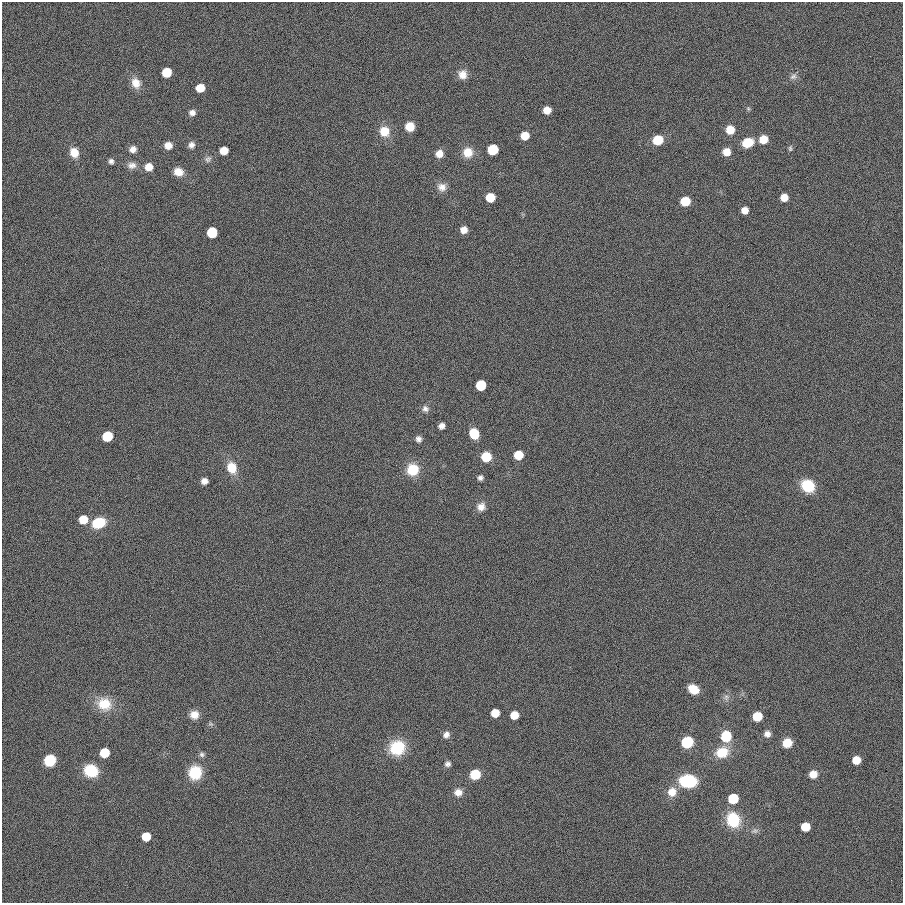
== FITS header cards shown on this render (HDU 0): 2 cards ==
NAXIS1  =                  901
NAXIS2  =                  901

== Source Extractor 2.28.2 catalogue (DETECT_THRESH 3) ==
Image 901 x 901 px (HDU 0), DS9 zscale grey, 1 PNG px = 1 image px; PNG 905 x 905 px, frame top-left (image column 1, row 901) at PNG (2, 2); no overlay
Background 0.00123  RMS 0.099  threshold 0.297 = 3 sigma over >= 5 px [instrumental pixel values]
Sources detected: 84; all 84 listed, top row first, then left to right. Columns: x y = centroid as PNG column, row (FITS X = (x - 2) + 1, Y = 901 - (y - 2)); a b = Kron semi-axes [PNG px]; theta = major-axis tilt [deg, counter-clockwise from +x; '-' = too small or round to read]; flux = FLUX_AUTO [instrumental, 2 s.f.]
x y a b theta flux
166 72 7 7 - 160
463 74 11 10 - 58
793 76 10 7 33 27
136 83 14 11 -64 71
200 88 7 6 - 110
748 108 6 4 -19 8.7
547 110 7 6 - 70
192 113 7 7 - 30
410 127 8 7 - 97
730 130 8 8 - 100
384 131 11 11 - 120
525 136 7 7 - 110
763 139 8 7 - 110
658 140 8 7 - 190
748 142 10 8 24 140
168 145 8 7 - 53
191 145 8 7 - 30
790 148 7 5 -89 12
133 149 8 8 - 39
493 150 7 7 - 310
224 151 7 6 - 85
74 152 10 9 - 91
468 152 12 12 - 91
726 152 7 7 - 73
439 154 8 8 - 57
208 159 10 8 38 24
111 161 6 6 - 20
132 165 12 9 3 40
149 167 8 7 - 74
178 172 11 9 -16 66
442 187 12 11 - 49
490 197 7 7 - 170
784 197 7 7 - 60
685 201 7 7 - 160
745 210 6 6 - 53
464 230 7 7 - 52
212 232 7 7 - 250
481 385 7 7 - 240
425 409 9 8 - 27
441 426 6 5 - 33
474 433 8 7 - 200
107 436 7 7 - 250
418 439 7 6 - 26
518 455 7 7 - 150
486 457 8 8 - 170
232 468 12 10 -68 130
412 470 12 12 - 170
480 478 6 6 - 21
204 481 6 6 - 37
808 486 11 10 - 260
481 507 11 10 - 49
83 519 8 7 - 120
99 523 13 9 21 200
693 689 9 7 -30 120
726 697 8 6 89 23
104 704 18 16 -17 160
495 713 7 6 - 110
194 715 10 10 - 61
514 715 7 6 - 99
757 716 7 7 - 190
767 734 8 8 - 34
446 735 8 7 - 33
726 736 9 8 - 240
687 742 8 8 - 320
787 743 8 8 - 110
397 748 18 16 25 230
722 752 14 11 17 160
104 753 7 7 - 210
202 754 7 7 - 18
50 760 8 8 - 280
856 760 7 6 - 99
448 764 7 6 - 23
91 771 12 10 -19 250
195 773 12 11 - 260
475 774 8 8 - 160
813 774 8 8 - 67
688 781 14 11 -3 400
458 792 10 9 - 50
672 792 12 11 - 82
733 799 7 7 - 270
733 820 14 12 -65 290
805 827 7 7 - 140
755 831 9 7 22 23
146 837 7 6 - 140